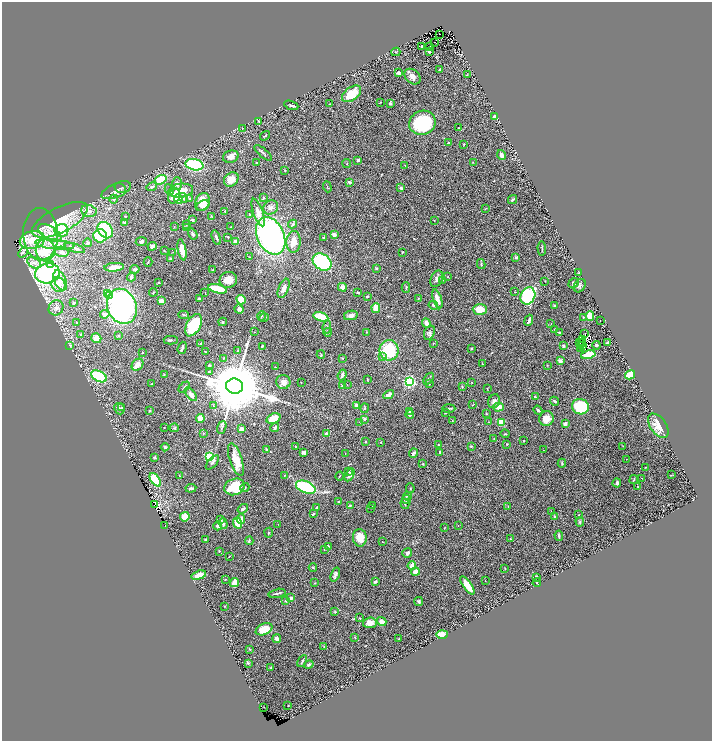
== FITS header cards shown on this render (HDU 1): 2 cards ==
NAXIS1  =                 1420
NAXIS2  =                 1477

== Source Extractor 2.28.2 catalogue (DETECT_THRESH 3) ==
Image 1420 x 1477 px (HDU 1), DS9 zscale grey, zoomed out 1/2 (1 PNG px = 2 x 2 image px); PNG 714 x 743 px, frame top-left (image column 1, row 1477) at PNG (2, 2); each listed source drawn as its Kron ellipse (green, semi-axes under 4 px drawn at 4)
Background 1.12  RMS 0.038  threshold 0.113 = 3 sigma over >= 5 px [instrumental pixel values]
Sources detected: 402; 27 cannot appear on this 1/2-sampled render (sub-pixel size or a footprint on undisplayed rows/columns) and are neither listed nor drawn; the other 375 listed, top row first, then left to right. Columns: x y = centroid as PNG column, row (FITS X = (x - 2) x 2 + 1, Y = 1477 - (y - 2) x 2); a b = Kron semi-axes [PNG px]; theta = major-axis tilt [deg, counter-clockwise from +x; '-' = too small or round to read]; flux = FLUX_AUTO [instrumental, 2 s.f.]
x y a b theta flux
440 34 2 1 - 2.4
434 42 2 1 - 32
422 46 2 2 - 9
430 46 2 1 - 2.3
429 51 2 2 - 7.5
396 52 4 3 - 7.3
440 69 3 2 - 6.1
398 73 3 3 - 15
467 75 3 2 - 3.9
412 77 9 6 -42 33
352 94 11 6 36 160
380 102 2 2 - 2.5
390 103 3 3 - 13
330 104 2 2 - 3.6
291 105 7 3 -21 12
494 117 3 3 - 36
259 121 3 2 - 7.1
422 123 13 12 - 550
242 128 2 2 - 2.5
459 128 3 3 - 5.4
265 136 5 2 - 9.2
448 143 3 2 - 6.6
464 144 3 2 - 3.6
263 153 11 2 -40 12
501 155 5 3 - 37
231 157 8 6 19 38
358 160 3 3 - 15
473 162 2 2 - 2.4
256 163 2 2 - 11
347 164 4 3 - 5.2
194 165 9 5 -12 490
405 165 2 1 - 2.6
285 170 3 2 - 4.2
231 179 8 6 42 78
161 180 6 4 19 200
349 182 2 2 - 49
177 184 6 4 -86 25
152 187 5 3 - 21
327 187 6 2 -70 4.8
120 188 6 4 -32 17
401 188 4 3 - 16
116 190 16 7 23 46
169 190 5 3 - 9.6
181 191 12 7 8 170
174 196 8 5 65 78
183 198 5 3 - 14
189 198 4 3 - 6.9
264 198 3 2 - 7.6
114 199 4 4 - 12
178 199 5 3 - 210
513 200 5 2 - 10
203 202 9 7 69 100
203 206 7 5 29 51
271 207 8 6 28 30
485 209 3 2 - 2.9
89 211 8 6 -8 32
225 211 2 2 - 3.6
258 212 14 5 -69 65
249 214 3 2 - 4.1
125 216 2 2 - 4.8
211 216 3 2 - 3.5
60 220 30 12 27 310
192 220 3 2 - 9.2
434 220 2 2 - 2.6
125 223 4 3 - 14
293 224 4 3 - 11
186 225 3 2 - 4.3
174 227 3 2 - 3.3
187 227 3 2 - 4.6
231 227 2 2 - 4
62 230 7 6 - 310
105 230 9 7 -51 390
50 233 13 6 -32 75
41 234 26 17 -88 230
193 234 6 3 -58 13
334 235 3 3 - 32
100 236 7 6 - 330
271 236 19 13 -65 2100
228 237 3 2 - 6.6
323 237 3 2 - 3.6
216 238 7 3 -71 18
32 240 12 9 12 47
236 241 4 3 - 38
141 242 5 4 - 16
294 242 11 7 88 78
87 243 4 4 - 10
55 244 20 5 -6 92
152 246 4 4 - 20
75 248 10 3 -18 30
542 248 7 2 -86 6.7
45 250 11 9 -90 140
182 250 10 4 -79 70
164 251 3 2 - 3.4
23 252 6 3 53 15
62 252 7 5 -18 28
173 252 3 2 - 2.9
403 252 3 2 - 5.3
249 257 2 2 - 8.3
516 257 4 3 - 14
170 258 4 3 - 8
148 262 5 1 - 5.9
322 262 10 7 -35 600
34 263 7 5 -33 31
481 264 5 3 - 6.3
51 265 4 4 - 92
114 267 10 4 4 53
376 268 4 3 - 7.6
135 269 5 2 - 18
213 270 4 3 - 7
47 273 12 10 11 1000
579 273 2 2 - 7
131 277 4 2 - 32
448 277 2 2 - 2.7
437 279 9 5 66 25
60 280 10 6 -65 43
228 280 8 8 - 72
442 280 4 2 - 5.8
545 281 2 2 - 2.1
158 282 2 2 - 5
573 283 5 4 - 15
58 284 8 6 -62 58
580 286 7 5 56 17
342 287 4 3 - 42
406 287 5 2 - 9.2
284 288 10 5 68 39
217 289 9 3 -13 220
153 292 4 2 - 4.9
205 292 3 2 - 3.3
358 292 3 3 - 7.4
515 292 2 2 - 2.7
108 294 3 2 - 210
110 296 4 3 - 240
367 296 3 2 - 7.7
528 296 9 7 65 510
199 299 3 2 - 7.7
418 299 3 2 - 8.3
437 299 10 4 -71 59
241 300 5 4 - 150
161 301 4 3 - 65
74 303 4 3 - 6.8
433 305 5 3 - 16
122 306 18 14 -68 2000
554 306 3 2 - 12
56 308 8 7 - 46
376 308 5 4 - 76
239 309 5 4 - 26
480 309 7 5 -2 110
105 314 5 4 - 30
183 315 5 2 - 6
351 315 7 4 11 28
262 316 5 2 - 5.4
590 316 5 4 - 110
321 317 8 4 -15 230
583 317 2 2 - 3
264 318 5 3 - 6.7
529 320 6 2 69 25
600 320 2 1 - 2.3
76 322 3 2 - 3.9
223 322 4 4 - 9.3
426 323 5 3 - 34
551 324 3 1 - 2.3
193 325 12 7 61 360
327 327 7 3 84 15
555 329 2 2 - 3
254 332 2 2 - 2.2
328 332 4 4 - 13
367 332 2 2 - 3.7
559 332 2 2 - 9.1
429 333 7 5 66 19
81 334 3 3 - 7.8
585 334 2 1 - 22
118 336 3 3 - 5.5
96 338 5 4 - 54
171 340 7 3 -2 9.6
582 340 2 1 - 1.2
582 342 2 1 - 4.2
433 343 2 2 - 4.2
579 343 2 1 - 1.8
607 343 4 4 - 15
201 344 4 3 - 9.8
581 344 2 1 - 0.54
596 345 4 3 - 9.5
70 346 4 3 - 6.6
262 346 3 2 - 6.6
563 346 2 2 - 42
583 346 3 2 - 1.9
182 348 6 2 72 21
471 348 2 2 - 7.3
581 348 2 1 - 6.5
389 350 10 9 - 300
238 351 3 2 - 4.3
143 352 3 2 - 2.6
205 352 2 2 - 6
321 354 4 2 - 4.5
588 355 7 4 12 140
382 357 4 4 - 11
223 358 3 2 - 5
343 358 3 3 - 6.4
560 361 4 3 - 22
482 364 3 2 - 4.5
137 365 6 5 - 59
209 365 3 3 - 14
547 365 3 2 - 3.7
275 367 2 1 - 2.7
209 372 2 2 - 14
164 374 2 1 - 3
342 375 5 3 - 23
630 375 5 3 - 280
99 376 8 5 -28 470
367 379 3 2 - 4.2
428 379 7 3 54 8.4
283 382 7 7 - 38
410 382 3 3 - 1400
472 382 2 2 - 4.4
301 383 2 2 - 2.4
151 384 3 2 - 5.1
429 384 3 2 - 2.4
343 385 3 3 - 22
347 385 2 2 - 4
235 386 8 7 - 84000
184 387 6 2 44 8
462 387 3 3 - 4.9
487 388 3 2 - 3.7
191 394 8 4 -51 36
388 395 5 3 - 34
535 397 3 2 - 10
494 401 7 5 65 25
554 401 5 2 - 9.7
356 405 3 3 - 24
473 405 3 2 - 2.9
213 406 3 3 - 5.8
499 407 5 4 - 53
580 407 8 7 - 390
121 408 4 3 - 5.6
365 408 5 3 - 9.3
449 408 6 3 1 13
119 409 6 5 - 15
538 410 5 3 - 12
150 411 4 3 - 7
409 411 2 2 - 20
445 413 2 2 - 3.6
486 414 2 2 - 6.2
410 415 4 4 - 22
200 418 4 4 - 87
274 418 7 5 22 110
546 418 7 7 - 73
365 419 4 3 - 12
452 421 2 2 - 2.5
360 422 2 1 - 2
489 422 2 2 - 2.7
501 422 4 4 - 120
565 424 3 3 - 17
658 426 14 8 -54 91
222 427 6 2 71 9.4
164 428 3 1 - 2.4
174 428 4 3 - 5.9
275 428 5 3 - 15
241 429 3 3 - 50
203 433 3 3 - 5.6
326 434 4 3 - 14
505 434 4 3 - 6.4
494 439 3 2 - 4.7
524 441 2 2 - 5.1
365 442 4 3 - 4.9
381 442 2 2 - 8.8
507 444 3 2 - 2.9
438 445 2 2 - 5.6
296 446 3 2 - 3.6
471 446 3 3 - 4.8
623 446 2 2 - 3
165 447 4 3 - 11
266 449 3 3 - 14
543 450 2 2 - 2
304 452 4 3 - 25
440 452 3 3 - 8.2
413 453 5 3 - 20
345 454 2 2 - 2.5
209 456 4 3 - 570
154 457 3 3 - 11
626 459 2 1 - 2.6
236 460 17 6 -71 140
212 462 9 3 48 14
562 463 4 3 - 6.9
423 464 3 2 - 4.8
646 467 3 3 - 4.1
349 472 4 3 - 9.2
285 475 3 2 - 4
350 475 7 4 62 29
672 475 3 2 - 3.5
179 476 4 2 - 4.5
339 476 4 2 - 4.5
642 478 2 2 - 3.1
155 480 7 4 -54 400
634 480 5 2 - 7.2
617 483 4 3 - 17
235 487 10 8 19 300
245 487 5 3 - 8
306 487 10 6 -22 530
638 487 3 2 - 3.4
191 488 5 3 - 15
410 488 5 2 - 4.6
407 496 4 3 - 6.9
406 500 5 4 - 33
339 502 2 2 - 16
405 504 5 2 - 7.3
154 505 2 1 - 5.4
372 505 3 2 - 2.3
350 506 3 3 - 6.4
508 506 3 2 - 3.8
317 508 3 2 - 25
371 508 2 2 - 2.4
243 509 5 3 - 15
551 512 4 2 - 4.2
313 514 3 2 - 14
578 515 2 1 - 3.3
555 516 3 2 - 5.6
185 517 5 4 - 110
220 519 3 3 - 14
241 519 5 3 - 32
580 522 5 3 - 11
238 523 5 4 - 150
223 524 5 4 - 19
278 524 2 1 - 2
165 526 2 1 - 11
218 526 4 4 - 13
458 526 2 2 - 4
444 528 3 2 - 2.8
269 533 5 3 - 6.9
559 536 5 2 - 14
360 538 9 7 -81 82
510 539 4 3 - 6.7
205 540 2 2 - 12
249 541 4 3 - 9.1
383 542 2 1 - 2
328 546 2 2 - 24
324 550 2 2 - 3.2
219 551 2 2 - 14
407 553 5 4 - 18
229 556 2 1 - 2.1
412 566 4 2 - 83
313 567 4 3 - 6.2
505 568 3 2 - 3.9
415 571 4 3 - 57
199 575 8 4 16 70
335 575 7 3 73 19
536 577 3 3 - 9.7
225 579 2 2 - 5.2
485 581 2 1 - 3
375 582 4 3 - 13
234 583 4 3 - 89
315 583 3 3 - 5.4
537 583 4 3 - 6.8
467 585 10 4 -55 110
277 593 8 2 13 10
291 598 3 3 - 18
286 601 3 3 - 9.3
419 601 4 3 - 11
225 606 2 2 - 4.8
335 612 3 3 - 6.7
360 618 3 2 - 3.5
382 622 5 4 - 37
370 623 7 5 6 68
264 629 9 5 25 110
442 634 6 3 1 83
355 637 3 3 - 6.7
277 639 4 3 - 33
399 639 2 2 - 2.6
324 646 2 2 - 4.2
249 649 4 2 - 4.4
302 661 6 2 61 11
248 663 3 3 - 11
309 665 5 3 - 14
271 667 3 3 - 5.5
288 706 2 2 - 3.9
264 707 2 1 - 1.9
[27 sub-pixel or undisplayed-footprint detections neither listed nor drawn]